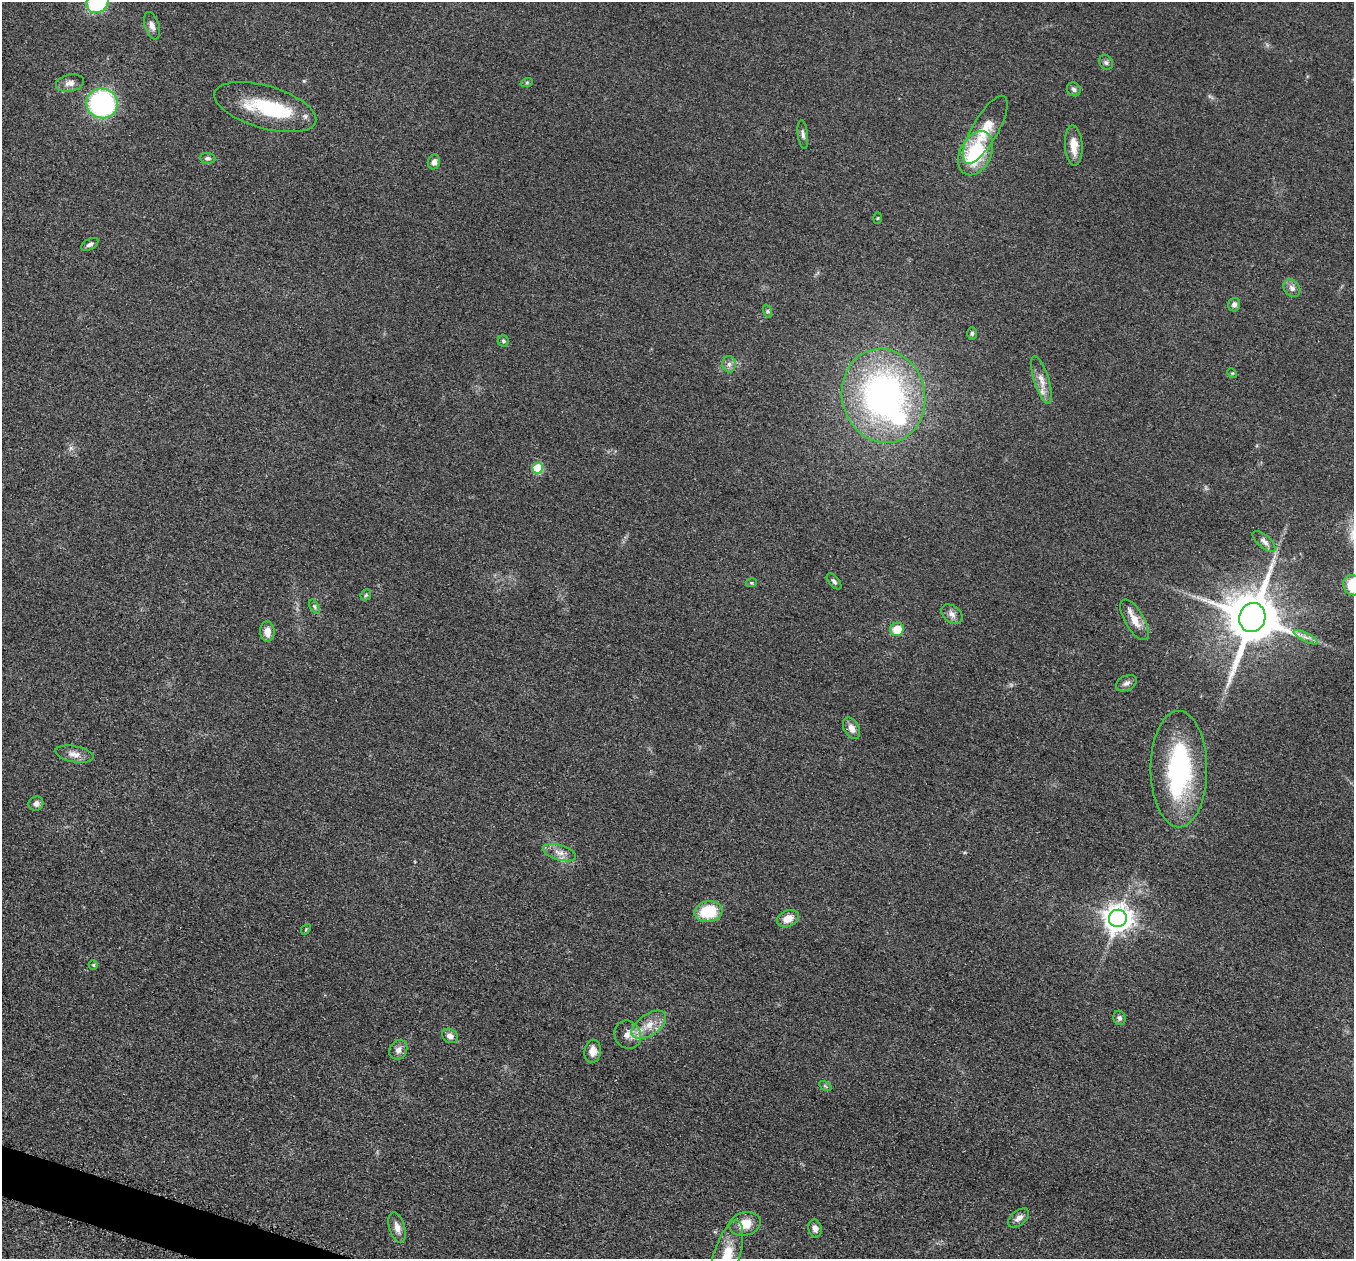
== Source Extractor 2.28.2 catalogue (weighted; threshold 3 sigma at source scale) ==
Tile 7 of 4 x 4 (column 3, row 2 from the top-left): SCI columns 2737-4088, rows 2711-3967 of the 5457 x 5503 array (HDU 1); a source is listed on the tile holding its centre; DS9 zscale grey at full resolution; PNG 1356 x 1261 px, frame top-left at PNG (2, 2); each listed source drawn as its Kron ellipse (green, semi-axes under 4 px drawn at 4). Shown black and unused: <1% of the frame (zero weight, under 3 of 5 exposures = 4% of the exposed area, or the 3 px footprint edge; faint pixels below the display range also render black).
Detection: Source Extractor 2.28.2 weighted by HDU 2 'WHT'; one run over the whole footprint, this tile lists its part. Background 0.054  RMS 0.006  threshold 0.0268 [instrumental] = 3 sigma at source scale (4.5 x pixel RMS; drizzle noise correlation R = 1.50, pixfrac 1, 0.05/0.05 arcsec/px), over >= 5 px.
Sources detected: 68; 2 inside a brighter object's white glare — neither listed nor drawn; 5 inside a brighter listed object's ellipse — not listed separately; the other 61 listed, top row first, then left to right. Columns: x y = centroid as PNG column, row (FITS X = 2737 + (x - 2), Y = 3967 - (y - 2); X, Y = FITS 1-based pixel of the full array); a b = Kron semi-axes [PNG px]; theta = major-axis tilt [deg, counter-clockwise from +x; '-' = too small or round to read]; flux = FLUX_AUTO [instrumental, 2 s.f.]
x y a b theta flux
97 2 11 10 - 43
152 26 14 7 -72 3.2
1106 62 8 6 -55 1.4
527 82 6 4 19 0.81
70 83 14 8 11 3.6
1074 89 7 6 - 1.5
102 103 16 15 - 94
265 107 52 21 -16 38
985 130 38 13 60 15
803 134 14 5 -83 2.1
1074 146 20 9 -87 8.2
976 153 23 15 63 40
208 158 8 5 -4 1.4
434 162 7 6 - 3
877 218 5 3 - 0.64
90 244 9 5 29 1.7
1292 288 9 7 -47 2.8
1234 305 7 6 - 2.1
767 311 7 4 -71 0.98
972 333 6 5 - 1.2
503 341 5 5 - 1
729 364 8 6 -88 2.2
1232 373 5 4 - 0.68
1041 380 25 7 -73 5.8
883 396 47 41 -75 200
537 468 5 5 - 24
1264 541 14 6 -42 2.6
834 581 10 5 -50 1.5
751 583 5 3 - 0.68
1353 585 10 9 - 21
366 595 6 4 46 0.86
314 606 7 4 -59 1.3
952 614 12 8 -36 3.2
1252 618 15 13 70 3600
1134 620 23 9 -60 8.5
897 629 7 6 - 11
267 632 10 7 -88 5.2
1306 637 13 4 -27 2.7
1126 683 11 7 27 2.4
852 728 12 7 -61 4.1
74 754 19 8 -10 4.6
1179 769 58 28 -90 81
36 804 7 7 - 2.5
559 853 17 7 -16 4.8
708 912 14 10 10 23
1118 918 9 8 - 680
788 919 11 8 24 6.7
306 929 6 4 49 0.78
93 965 5 4 - 0.72
1119 1018 7 6 - 1.7
649 1025 20 10 34 9
628 1035 14 13 - 5.4
450 1036 8 6 -30 3.2
398 1050 10 8 59 3.2
593 1051 11 8 82 4.9
825 1086 7 4 -34 0.88
1019 1218 12 7 39 3.3
745 1224 16 11 15 9.4
397 1227 15 8 -74 4.3
815 1228 9 6 -78 2.8
726 1257 38 13 73 19
Isophote crosses this tile's border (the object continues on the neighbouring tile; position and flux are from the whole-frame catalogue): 3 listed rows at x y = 97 2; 1353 585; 726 1257